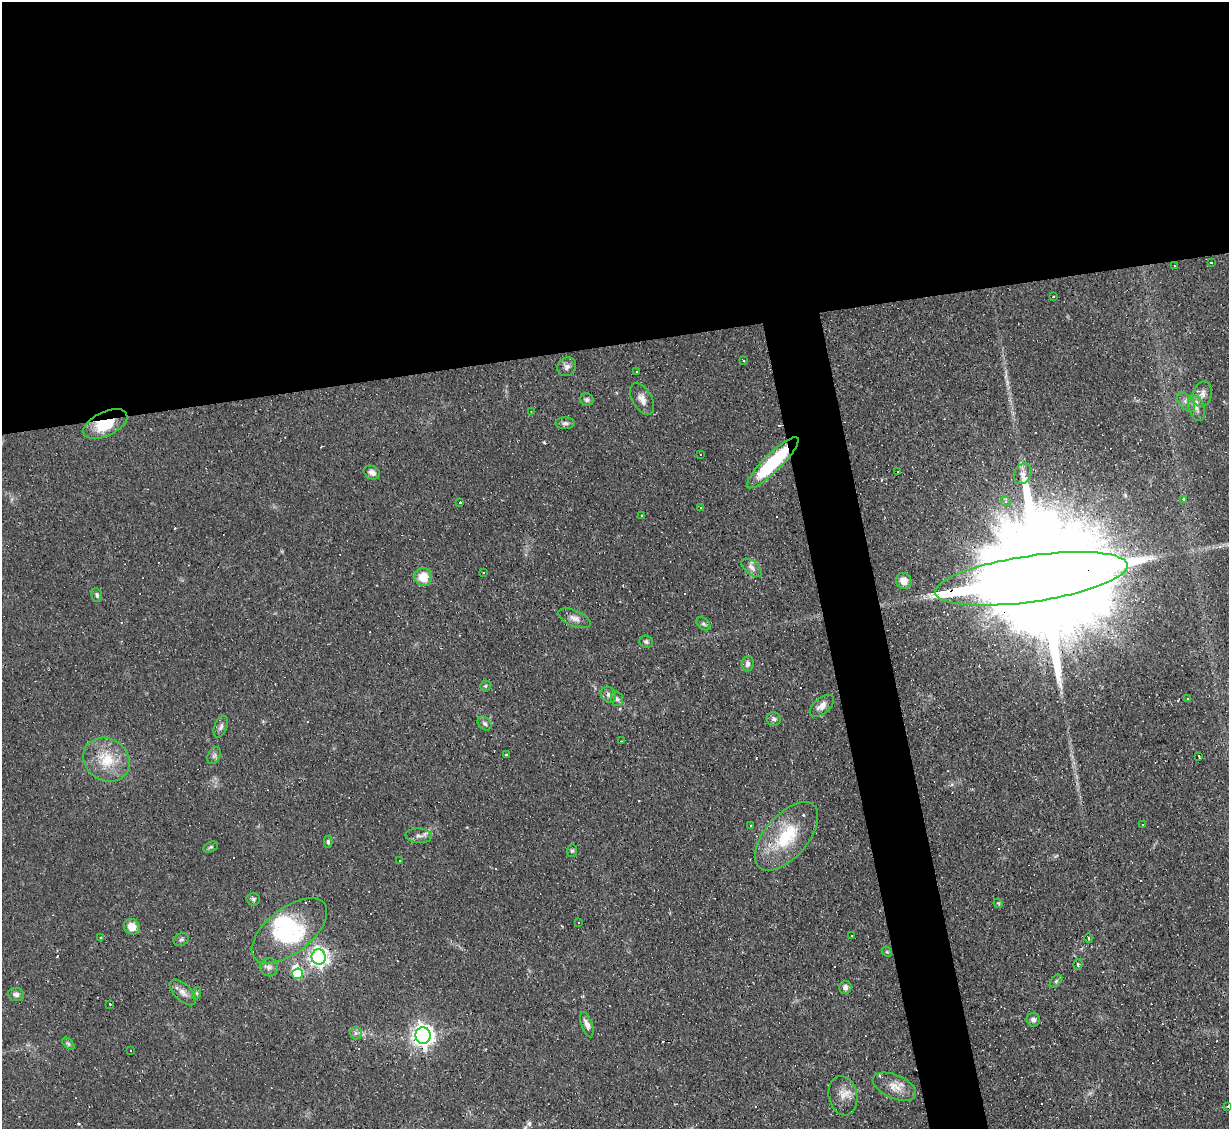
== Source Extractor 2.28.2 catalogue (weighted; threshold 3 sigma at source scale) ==
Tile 2 of 4 x 4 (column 2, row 1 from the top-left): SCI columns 1228-2454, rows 3628-4754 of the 4909 x 4884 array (HDU 1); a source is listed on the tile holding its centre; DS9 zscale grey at full resolution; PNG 1231 x 1131 px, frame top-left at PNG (2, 2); each listed source drawn as its Kron ellipse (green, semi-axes under 4 px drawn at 4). Shown black and unused: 34% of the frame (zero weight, under 2 of 3 exposures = <1% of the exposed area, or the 3 px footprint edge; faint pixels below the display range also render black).
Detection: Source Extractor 2.28.2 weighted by HDU 2 'WHT'; one run over the whole footprint, this tile lists its part. Background 0.067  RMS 0.0045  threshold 0.0204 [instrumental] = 3 sigma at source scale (4.5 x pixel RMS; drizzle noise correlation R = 1.50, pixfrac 1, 0.05/0.05 arcsec/px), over >= 5 px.
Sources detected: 120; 3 inside a brighter object's white glare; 30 cosmic-ray / hot-pixel residue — neither listed nor drawn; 3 inside a brighter listed object's ellipse — not listed separately; the other 84 listed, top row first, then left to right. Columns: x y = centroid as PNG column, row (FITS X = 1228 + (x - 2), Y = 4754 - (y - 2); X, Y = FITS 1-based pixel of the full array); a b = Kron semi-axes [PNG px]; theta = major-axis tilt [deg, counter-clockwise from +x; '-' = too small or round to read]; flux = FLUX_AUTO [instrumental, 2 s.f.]
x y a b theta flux
1211 262 3 2 - 0.48
1174 266 3 3 - 0.41
1053 297 3 3 - 1.1
744 361 3 3 - 5.3
567 367 10 8 45 2
637 371 3 3 - 18
1202 394 13 9 74 3
642 399 17 9 -61 3.6
587 400 7 6 - 1.1
1186 402 12 6 -50 2.1
1196 408 13 8 -70 2.7
531 412 3 3 - 0.35
565 423 9 6 -1 1.4
105 424 23 12 25 15
701 454 3 3 - 1.1
773 463 35 9 45 36
898 472 3 2 - 0.58
372 473 8 6 -25 2.2
1023 474 11 8 61 2.9
1183 499 3 3 - 8.5
1006 501 5 4 - 1.2
459 502 3 3 - 23
701 508 3 2 - 0.65
642 515 3 2 - 0.62
752 568 12 6 -39 2.4
483 572 2 2 - 0.32
423 577 9 9 - 7.2
1031 579 97 23 8 36000
904 581 8 7 - 4.4
97 595 7 5 -74 0.98
574 618 17 8 -23 3
703 624 8 5 -41 0.94
646 642 7 6 - 1.1
748 664 8 6 85 1.6
485 686 5 5 - 0.72
608 695 8 7 - 1.7
617 699 7 5 -73 1.1
1187 699 3 3 - 1.2
822 706 14 7 40 3
774 719 7 6 - 1.4
484 723 8 6 -45 1.1
221 727 11 6 68 1.6
621 741 3 2 - 0.33
214 755 9 6 63 1.2
506 755 3 3 - 0.92
1199 756 3 2 - 1.1
106 760 24 21 -35 15
1142 824 3 2 - 0.77
750 825 2 2 - 0.39
419 836 13 7 -3 2.2
786 836 41 21 49 25
328 842 6 4 90 0.85
211 847 7 5 26 0.75
572 851 6 5 - 0.93
400 860 3 2 - 0.41
253 899 7 6 - 0.97
998 903 5 3 - 0.4
579 923 3 3 - 3.7
132 927 8 7 - 5.5
289 931 44 22 38 28
851 936 3 3 - 1
101 938 3 3 - 2
1089 938 4 3 - 0.6
181 939 8 6 24 0.98
887 952 5 4 - 0.61
319 957 7 7 - 210
1078 964 5 4 - 0.72
269 967 9 9 - 2.1
297 974 5 5 - 17
1056 981 7 4 46 0.93
845 987 6 6 - 1.3
183 992 16 8 -44 3.1
197 993 6 4 73 0.71
16 994 8 6 -8 1.6
110 1004 3 2 - 0.51
1033 1020 7 6 - 1.5
587 1025 13 5 -70 2.5
356 1033 6 6 - 1.3
423 1035 8 7 - 290
68 1044 7 4 -44 0.87
131 1050 3 3 - 0.97
894 1087 23 11 -24 6.1
843 1096 20 14 -78 5
1228 1106 3 2 - 0.33
Overlapping masked pixels (flux is a lower limit): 3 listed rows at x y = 105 424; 773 463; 1031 579